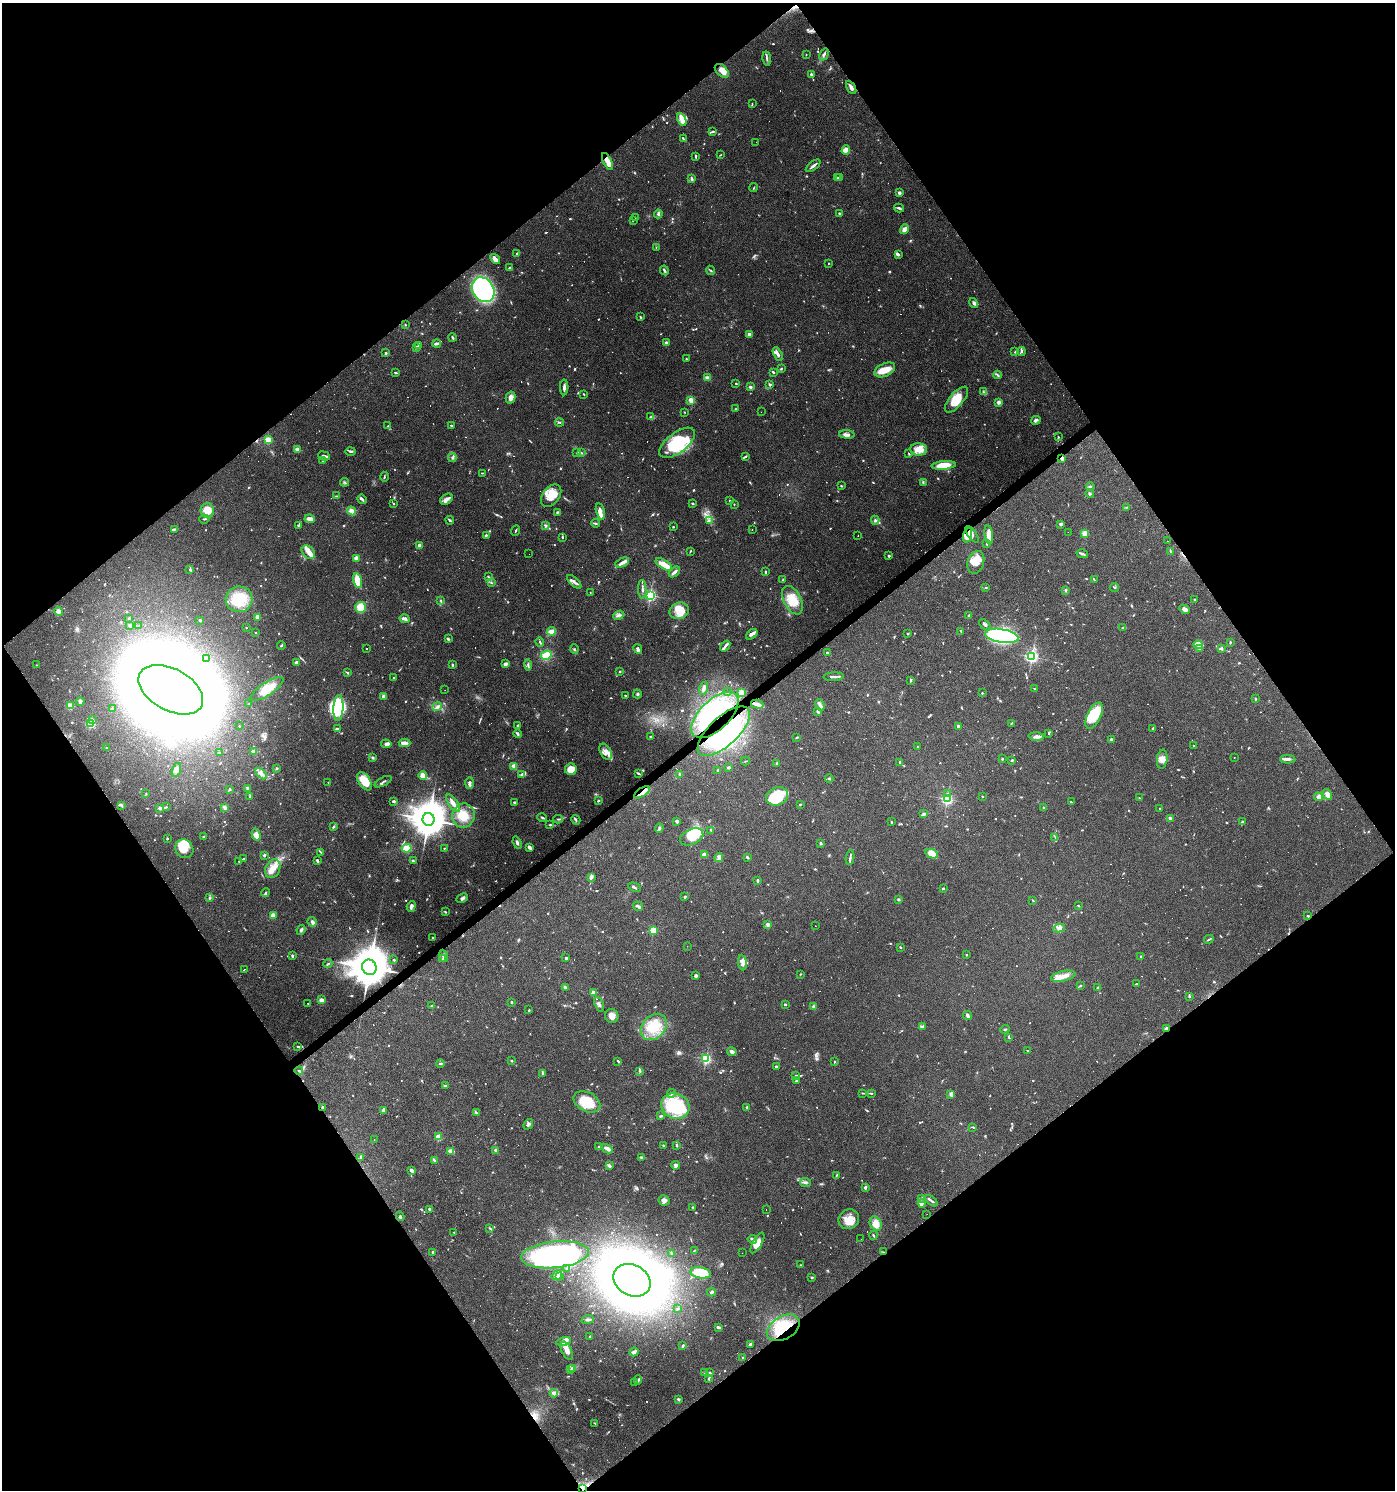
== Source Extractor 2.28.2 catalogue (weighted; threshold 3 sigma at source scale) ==
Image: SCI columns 190-5761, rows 1-5952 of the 5891 x 5955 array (HDU 1 of 3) = the unmasked area's bounding box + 8 px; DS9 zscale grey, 4 x 4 block average (1 PNG px = mean of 4 x 4 image px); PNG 1397 x 1492 px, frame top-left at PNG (2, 3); each listed source drawn as its Kron ellipse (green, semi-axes under 4 px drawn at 4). Shown black and unused: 50% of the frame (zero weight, under 3 of 6 exposures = <1% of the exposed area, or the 3 px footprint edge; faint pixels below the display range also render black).
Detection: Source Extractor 2.28.2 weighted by HDU 2 'WHT'. Background 0.0616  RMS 0.0035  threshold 0.0143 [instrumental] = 3 sigma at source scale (4.09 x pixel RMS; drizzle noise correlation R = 1.36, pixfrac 0.8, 0.0396/0.0396 arcsec/px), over >= 5 px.
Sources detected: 1432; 31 too faint to see at this stretch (4 x 4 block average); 25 inside a brighter object's white glare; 174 cosmic-ray / hot-pixel residue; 1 long thin detection or spike segment (spike, bleed or trail) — neither listed nor drawn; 31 coinciding with a brighter row at this scale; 119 inside a brighter listed object's ellipse — not listed separately; of the other 1051, all 500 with FLUX_AUTO >= 1.39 (the completeness limit of this list) listed and drawn (551 fainter detections not listed), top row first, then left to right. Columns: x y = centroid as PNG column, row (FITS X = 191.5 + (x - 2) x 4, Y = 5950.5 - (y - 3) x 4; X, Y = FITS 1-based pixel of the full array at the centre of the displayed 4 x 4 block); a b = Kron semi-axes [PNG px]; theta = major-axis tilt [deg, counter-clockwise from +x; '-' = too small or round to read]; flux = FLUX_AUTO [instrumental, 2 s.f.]
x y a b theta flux
824 54 6 2 58 4.6
806 55 2 2 - 1.9
767 59 7 2 -81 3.8
722 71 8 5 -43 19
811 75 3 2 - 6.9
851 87 7 2 -60 8.7
752 104 4 2 - 1.7
682 120 6 3 -65 15
713 131 4 2 - 2.8
683 139 3 2 - 2.1
756 142 2 2 - 3.3
846 150 5 4 - 7.2
720 155 2 2 - 1.4
696 156 4 2 - 2.6
608 162 9 3 -64 21
813 166 8 2 38 7.5
838 177 3 2 - 1.4
840 178 2 2 - 2.2
692 179 3 2 - 4.4
753 188 4 2 - 1.5
899 193 3 2 - 5.9
899 208 5 2 - 4.1
839 213 3 2 - 2
658 214 4 2 - 4.5
636 218 3 2 - 1.4
633 220 4 2 - 1.4
904 229 5 3 - 11
656 247 2 2 - 1.4
517 254 2 2 - 1.5
898 254 3 3 - 3.8
495 259 5 2 - 12
828 263 2 2 - 2.7
509 268 3 2 - 3.7
664 270 5 2 - 3.9
711 270 5 2 - 2.5
483 290 13 10 -59 280
974 303 5 3 - 4.9
641 317 3 2 - 2
405 325 2 2 - 1.5
749 334 4 3 - 3.8
453 337 4 2 - 3
666 342 3 2 - 4.4
437 343 4 2 - 7.8
419 346 2 2 - 1.5
417 347 2 2 - 4.3
1021 351 4 2 - 3.2
1015 352 2 2 - 2.1
386 353 3 2 - 1.9
778 354 7 3 -61 6.6
686 359 2 2 - 1.4
781 369 3 2 - 1.9
885 370 11 6 24 28
773 372 3 2 - 2.9
396 373 3 2 - 2.7
997 375 4 2 - 3.2
707 378 3 3 - 7
736 383 2 2 - 2.3
770 385 2 2 - 11
564 387 8 2 89 6.2
750 387 3 3 - 3.5
984 392 4 2 - 3
584 394 3 2 - 1.9
511 397 6 5 - 11
691 400 3 2 - 13
956 400 16 7 50 43
999 402 2 2 - 29
735 409 2 2 - 1.8
684 412 2 2 - 1.6
761 412 2 2 - 3.6
650 417 4 3 - 3.8
1036 420 5 3 - 4.8
559 422 4 2 - 2.4
452 425 3 2 - 1.9
388 426 2 2 - 1.7
847 434 8 2 -4 5.5
1059 437 3 2 - 1.4
268 440 2 2 - 87
677 443 21 10 37 100
297 449 2 2 - 24
919 449 8 6 -6 22
350 451 5 2 - 3.8
577 452 3 2 - 1.6
581 453 3 2 - 1.7
909 454 2 2 - 1.6
324 456 6 3 -21 5.6
746 456 3 2 - 1.9
452 457 4 3 - 3.5
1062 458 3 2 - 6.6
323 461 3 2 - 2.8
944 465 12 4 5 38
482 473 3 2 - 1.4
384 477 5 2 - 1.8
344 482 4 2 - 2.7
923 482 2 2 - 1.4
841 486 2 2 - 2.4
1090 486 4 2 - 2.5
1090 494 4 2 - 2.3
336 496 3 2 - 1.6
551 496 13 8 52 26
362 499 5 3 - 4.3
446 499 7 5 37 8.3
729 501 2 2 - 1.7
692 503 3 2 - 2.7
393 504 2 2 - 1.9
734 504 2 2 - 1.5
1127 507 3 2 - 1.5
207 511 7 7 - 34
352 511 5 4 - 12
600 511 8 3 -78 11
558 512 4 2 - 2.3
204 519 5 2 - 1.5
310 519 5 3 - 12
450 520 4 2 - 2.9
875 520 4 3 - 4
709 521 4 2 - 2.7
596 523 4 2 - 3.1
1061 524 4 2 - 4.8
298 525 3 2 - 1.5
545 525 3 2 - 4.9
673 527 2 2 - 1.6
174 529 4 2 - 3
752 530 2 2 - 5.7
516 531 5 2 - 2
1068 532 2 2 - 1.7
972 534 9 2 -55 5.2
1085 534 2 2 - 67
486 535 3 2 - 2.6
858 535 2 2 - 1.6
968 535 8 4 72 18
989 535 9 3 -83 20
562 537 3 2 - 2.1
1167 541 2 2 - 1.7
986 544 2 2 - 1.6
419 545 4 3 - 7.1
690 551 3 2 - 1.8
308 552 8 5 -47 12
1171 552 3 2 - 1.7
529 554 2 2 - 1.6
1082 554 6 2 -13 4.3
889 556 2 2 - 4.4
356 558 2 2 - 39
976 562 12 8 73 25
622 563 7 4 25 7.7
664 564 9 4 -32 22
189 569 2 2 - 1.9
674 572 6 2 41 7
765 572 4 2 - 2.6
488 577 3 2 - 2
783 580 3 2 - 2.1
1094 580 4 2 - 1.4
357 581 8 4 -79 31
574 582 9 3 -42 7.5
491 583 3 2 - 1.9
986 588 2 2 - 1.6
1114 588 4 2 - 2.1
642 589 9 2 -87 5.2
1065 590 3 2 - 2.4
590 592 2 2 - 1.5
650 595 2 2 - 400
239 599 13 13 - 63
441 600 3 2 - 1.9
792 600 15 8 -63 46
1194 600 2 2 - 3.2
361 607 5 5 - 36
1185 609 6 3 -26 8.4
679 611 10 8 22 29
59 612 4 4 - 6
619 615 6 2 23 3.9
969 616 4 2 - 3
258 617 4 3 - 12
129 618 2 2 - 1.8
405 619 5 4 - 5.4
200 620 3 2 - 2.4
130 625 3 3 - 3.9
985 625 7 2 -43 3.7
139 626 2 2 - 1.8
246 628 2 2 - 1.7
1123 628 4 2 - 1.8
552 631 4 3 - 17
961 631 2 2 - 4.7
256 632 2 2 - 4.3
752 634 7 4 39 7
908 634 2 2 - 2.1
1002 636 17 6 -10 340
448 639 3 2 - 3.4
540 642 5 2 - 2.7
1230 643 3 2 - 2
281 645 4 2 - 2.3
1198 645 4 3 - 6.7
725 646 6 2 52 4.8
1200 648 3 2 - 2.3
1221 648 2 2 - 4.4
366 649 2 2 - 1.8
574 649 4 2 - 2.1
638 649 5 3 - 5
827 652 2 2 - 2
546 655 6 4 30 36
1032 657 2 2 - 440
206 658 3 2 - 1.6
296 662 3 2 - 5.2
506 664 4 3 - 6.4
36 665 2 2 - 1.7
452 665 3 2 - 2.6
528 665 5 2 - 3.5
620 671 2 2 - 2.8
348 673 3 2 - 1.7
834 677 10 2 3 4.7
393 678 2 2 - 3.5
911 680 3 2 - 2.8
703 688 6 3 73 6.2
267 689 19 6 34 38
1035 689 3 2 - 1.5
171 690 35 21 -28 14000
445 690 2 2 - 3.4
728 692 2 2 - 1.5
741 693 4 3 - 20
982 693 2 2 - 1.6
637 694 4 2 - 2.1
384 696 4 3 - 3.8
625 696 3 2 - 2
1255 699 3 2 - 1.6
80 701 4 3 - 6
249 704 2 2 - 1.4
757 704 6 4 -14 9.1
820 705 6 3 -68 5.8
70 706 2 2 - 83
437 706 5 2 - 3.5
338 708 13 5 86 53
112 709 3 2 - 2.8
818 711 3 2 - 4.8
715 715 29 15 44 260
1094 716 14 6 64 42
92 719 3 3 - 2.5
91 723 2 2 - 140
1011 723 3 2 - 1.5
239 726 2 2 - 2.3
517 726 4 2 - 2
958 726 2 2 - 5.9
337 729 3 3 - 3.1
1153 729 3 2 - 2.2
724 731 33 14 43 260
1049 733 3 2 - 1.8
518 734 4 3 - 3.2
651 736 3 2 - 1.5
797 737 4 2 - 1.9
1036 737 7 4 -4 7.8
1111 739 3 2 - 4.1
404 743 6 3 -2 14
386 744 5 4 - 6.8
1193 745 2 2 - 1.7
917 747 2 2 - 1.6
107 748 2 2 - 3.6
219 752 3 2 - 1.5
254 752 2 2 - 37
606 752 9 5 -60 11
1234 757 2 2 - 4
372 758 3 2 - 1.9
1002 759 2 2 - 2.3
1162 759 9 5 83 13
1288 759 7 3 -3 5.9
1012 760 3 2 - 2.5
745 761 4 2 - 1.5
900 762 3 2 - 3.4
777 763 3 2 - 3
514 766 2 2 - 46
728 767 3 2 - 6
277 768 3 2 - 1.5
571 769 6 5 - 31
176 770 7 4 73 7.2
718 771 3 2 - 2.8
638 773 4 2 - 2.8
261 774 7 3 -42 8.8
522 774 3 2 - 3.9
680 774 2 2 - 2.1
423 775 4 4 - 15
829 779 4 2 - 2
365 781 10 5 -57 56
328 782 2 2 - 1.4
383 782 9 2 28 3.2
469 783 5 3 - 4.7
248 788 3 3 - 2.9
230 789 3 3 - 2.3
642 792 9 4 33 15
146 793 2 2 - 1.8
947 794 3 2 - 1.8
1327 794 6 3 -62 18
250 796 3 2 - 2
777 796 11 8 21 100
982 796 2 2 - 3.5
1318 797 4 3 - 7.7
1139 798 3 2 - 1.7
947 799 2 2 - 330
393 801 3 2 - 5
598 801 3 2 - 2.6
1071 802 2 2 - 1.5
453 803 10 3 -54 15
515 803 3 2 - 5.1
800 804 3 2 - 1.4
121 805 4 2 - 2.3
166 807 3 2 - 1.7
225 807 2 2 - 26
160 808 3 2 - 4.5
1044 808 2 2 - 4.1
1160 808 2 2 - 1.6
924 814 4 2 - 4.7
463 816 12 11 - 35
542 818 5 2 - 2.8
1170 818 3 2 - 7.4
429 819 6 6 - 5600
558 819 4 2 - 2.5
576 820 5 2 - 3.3
677 821 3 2 - 5.7
891 822 4 2 - 2.1
1242 822 3 2 - 2
550 825 4 2 - 2.2
333 827 3 2 - 2.4
659 828 4 2 - 5.4
711 830 2 2 - 1.5
256 835 6 4 -76 18
203 837 2 2 - 1.6
692 837 12 7 24 62
1055 837 4 2 - 1.8
167 839 2 2 - 1.8
517 843 6 3 -68 5
821 843 3 2 - 3.5
529 847 3 2 - 9.3
407 848 5 2 - 47
444 848 2 2 - 1.4
184 849 10 8 -55 43
321 852 3 2 - 1.5
932 854 7 4 -24 32
264 855 3 2 - 2.8
704 855 3 2 - 16
719 857 5 3 - 9.3
747 857 3 2 - 3.5
850 858 7 2 83 4.8
243 859 2 2 - 2.7
317 861 4 2 - 3.1
413 861 4 2 - 4.1
239 862 3 2 - 1.7
273 869 10 7 65 19
591 877 4 3 - 7
757 880 3 2 - 3.6
634 887 6 2 -28 4.1
943 888 2 2 - 7.1
266 893 4 2 - 2.7
685 897 2 2 - 2.7
209 898 3 2 - 2
462 898 6 2 27 4.3
898 899 2 2 - 11
1033 900 3 2 - 1.5
411 906 5 3 - 7.5
638 906 5 2 - 5.5
1078 906 3 2 - 1.8
445 912 3 2 - 2.4
273 916 4 3 - 16
1308 916 3 2 - 2
312 922 5 3 - 6.6
768 924 2 2 - 24
815 926 2 2 - 1.6
1059 928 6 3 11 6.9
301 930 5 3 - 3.7
653 930 2 2 - 94
433 938 2 2 - 1.6
1209 939 5 2 - 2.8
687 946 2 2 - 3.9
900 947 3 2 - 1.7
966 955 2 2 - 2.9
292 956 3 2 - 3.7
444 956 6 3 -69 7.9
1141 956 3 2 - 1.7
566 958 2 2 - 6.8
442 959 3 2 - 2.4
394 960 2 2 - 2.9
742 962 8 4 -84 10
328 964 5 2 - 2.4
369 967 8 7 - 8200
244 969 2 2 - 4.9
800 974 2 2 - 1.7
696 976 3 3 - 4
1063 976 12 5 12 18
1136 984 4 2 - 3.1
1081 986 3 2 - 2
565 988 4 3 - 3.1
1098 988 3 2 - 1.8
594 993 3 3 - 9.6
1189 996 2 2 - 2.4
321 1000 3 3 - 10
511 1002 3 2 - 2.2
308 1003 2 2 - 2.5
599 1004 8 3 -69 5.5
785 1004 2 2 - 7
432 1006 2 2 - 4
813 1006 3 2 - 2.2
529 1010 3 2 - 1.4
612 1016 7 6 - 14
968 1016 4 2 - 6.8
654 1027 15 11 45 51
922 1027 4 3 - 2.9
1005 1029 5 2 - 1.5
1166 1029 4 2 - 4.2
1009 1037 3 2 - 1.7
298 1046 4 2 - 3.6
1028 1051 3 2 - 1.5
732 1052 5 2 - 9.4
706 1059 2 2 - 260
512 1061 3 2 - 1.7
618 1061 4 2 - 1.9
834 1062 3 2 - 1.5
440 1064 4 2 - 3.1
776 1067 2 2 - 4.3
299 1071 4 2 - 3.1
640 1071 4 3 - 2.7
543 1073 3 2 - 1.4
796 1076 3 2 - 2
796 1081 2 2 - 1.8
445 1086 3 2 - 2.9
672 1093 4 2 - 3.1
862 1093 4 2 - 1.9
871 1093 2 2 - 2.2
951 1095 4 2 - 8.3
587 1102 14 9 -28 56
675 1106 14 12 -27 160
323 1107 2 2 - 12
747 1107 3 2 - 3
383 1110 3 2 - 4.7
476 1112 3 2 - 1.9
661 1116 4 2 - 2.8
528 1124 6 3 51 4.2
973 1127 4 2 - 2.3
438 1137 2 2 - 69
374 1140 2 2 - 1.7
676 1145 3 2 - 2.4
663 1146 3 2 - 3.6
599 1147 2 2 - 1.8
607 1149 6 2 -28 14
495 1150 2 2 - 11
450 1151 4 4 - 11
641 1157 3 2 - 2.8
360 1158 4 2 - 2.2
434 1160 3 2 - 3.8
675 1165 4 3 - 7.1
609 1166 3 2 - 6.5
411 1170 3 3 - 4.9
836 1175 4 2 - 2.3
805 1183 5 3 - 4.2
865 1187 3 2 - 4.4
922 1198 3 2 - 3.1
664 1200 5 5 - 8.6
931 1201 7 2 -38 4.3
922 1203 4 3 - 4.4
693 1207 2 2 - 2
429 1209 2 2 - 11
766 1209 2 2 - 1.9
927 1214 2 2 - 6
400 1216 5 2 - 3.4
849 1219 10 9 - 23
876 1224 7 5 -59 24
490 1228 4 2 - 2.3
454 1232 2 2 - 1.7
873 1235 4 2 - 2.1
752 1239 5 3 - 4.1
861 1239 2 2 - 3.6
757 1243 11 4 60 16
694 1250 4 2 - 1.6
432 1252 3 2 - 3.7
883 1252 2 2 - 1.5
742 1253 2 2 - 2.2
672 1254 3 2 - 5.2
555 1255 34 13 6 500
801 1265 4 2 - 1.5
567 1269 3 2 - 3.3
700 1273 10 5 -10 77
557 1275 5 3 - 12
560 1277 3 2 - 1.5
812 1277 3 2 - 2.1
632 1280 19 15 -27 4300
711 1292 4 2 - 2.6
678 1309 3 2 - 3.1
588 1319 6 3 18 4.5
719 1327 3 3 - 2.6
783 1328 18 11 30 75
590 1336 2 2 - 2.4
564 1341 7 4 11 8.6
750 1344 3 2 - 5.3
683 1346 3 2 - 3.9
567 1351 10 5 -65 16
634 1352 5 2 - 7.9
743 1358 3 2 - 1.6
573 1368 4 2 - 3.6
571 1370 3 2 - 3
705 1372 4 2 - 1.8
710 1373 2 2 - 2.7
709 1378 3 2 - 2.1
638 1380 5 3 - 4.6
635 1382 4 2 - 1.7
554 1393 4 3 - 10
678 1399 2 2 - 13
595 1423 3 2 - 1.8
583 1488 3 3 - 3.8
Overlapping masked pixels (flux is a lower limit): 14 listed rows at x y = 851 87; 608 162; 1062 458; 972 534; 968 535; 715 715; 724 731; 642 792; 369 967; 1166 1029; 323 1107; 883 1252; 783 1328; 583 1488
Diffuse or blended objects may show on this block-average render without a row.